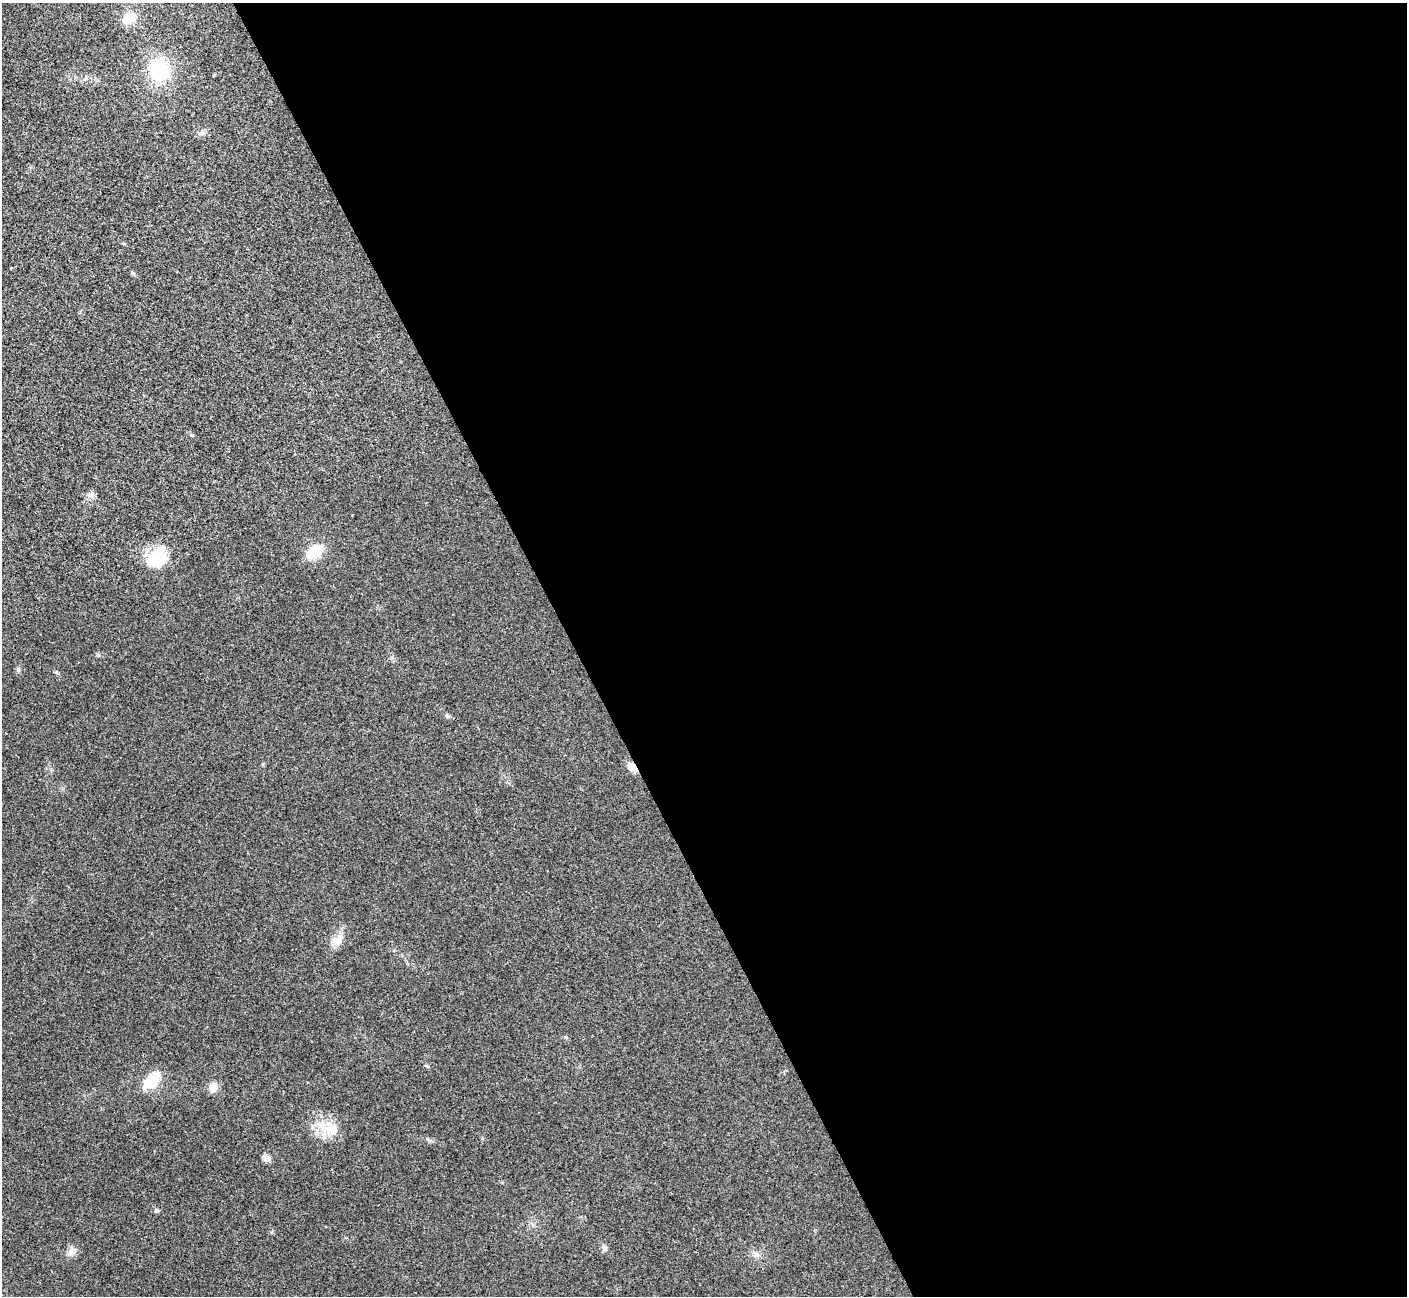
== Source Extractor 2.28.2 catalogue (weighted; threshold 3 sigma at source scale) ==
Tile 8 of 4 x 4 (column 4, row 2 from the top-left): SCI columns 4221-5625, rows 2754-4047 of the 5634 x 5628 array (HDU 1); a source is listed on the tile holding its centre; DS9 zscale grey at full resolution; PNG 1409 x 1298 px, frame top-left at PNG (2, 3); no overlay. Shown black and unused: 59% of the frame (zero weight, under 3 of 4 exposures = <1% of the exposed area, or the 3 px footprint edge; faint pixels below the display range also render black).
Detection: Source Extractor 2.28.2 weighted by HDU 2 'WHT'; one run over the whole footprint, this tile lists its part. Background 0.0215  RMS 0.0053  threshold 0.0237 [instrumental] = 3 sigma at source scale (4.5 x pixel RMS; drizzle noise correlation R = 1.50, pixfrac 1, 0.05/0.05 arcsec/px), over >= 5 px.
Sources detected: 22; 1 inside a brighter listed object's ellipse — not listed separately; the other 21 listed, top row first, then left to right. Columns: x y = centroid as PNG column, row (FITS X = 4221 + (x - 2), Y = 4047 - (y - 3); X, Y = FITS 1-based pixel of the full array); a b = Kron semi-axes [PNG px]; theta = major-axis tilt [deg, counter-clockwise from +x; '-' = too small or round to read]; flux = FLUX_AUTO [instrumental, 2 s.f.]
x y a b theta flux
129 18 12 9 40 12
160 70 19 18 - 35
202 133 9 7 16 1.8
133 273 7 4 -36 0.73
91 495 12 7 27 2.2
315 551 17 11 34 14
155 558 27 21 89 17
98 655 6 5 - 0.78
18 670 7 5 90 0.97
447 716 6 5 - 0.88
632 767 14 8 -40 4.3
338 940 19 11 46 5.6
427 1066 6 3 -19 0.58
151 1082 22 15 34 13
213 1087 8 8 - 6.4
331 1129 23 15 -55 11
267 1158 9 7 -47 2.9
156 1210 7 5 2 0.99
604 1248 8 7 - 1.7
71 1252 11 8 73 2.8
756 1254 9 8 - 2.2
Overlapping masked pixels (flux is a lower limit): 1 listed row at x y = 632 767
Unlisted compact peaks at least as high as the median listed source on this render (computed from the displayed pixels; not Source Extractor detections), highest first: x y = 565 1037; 56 672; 191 435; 428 1139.